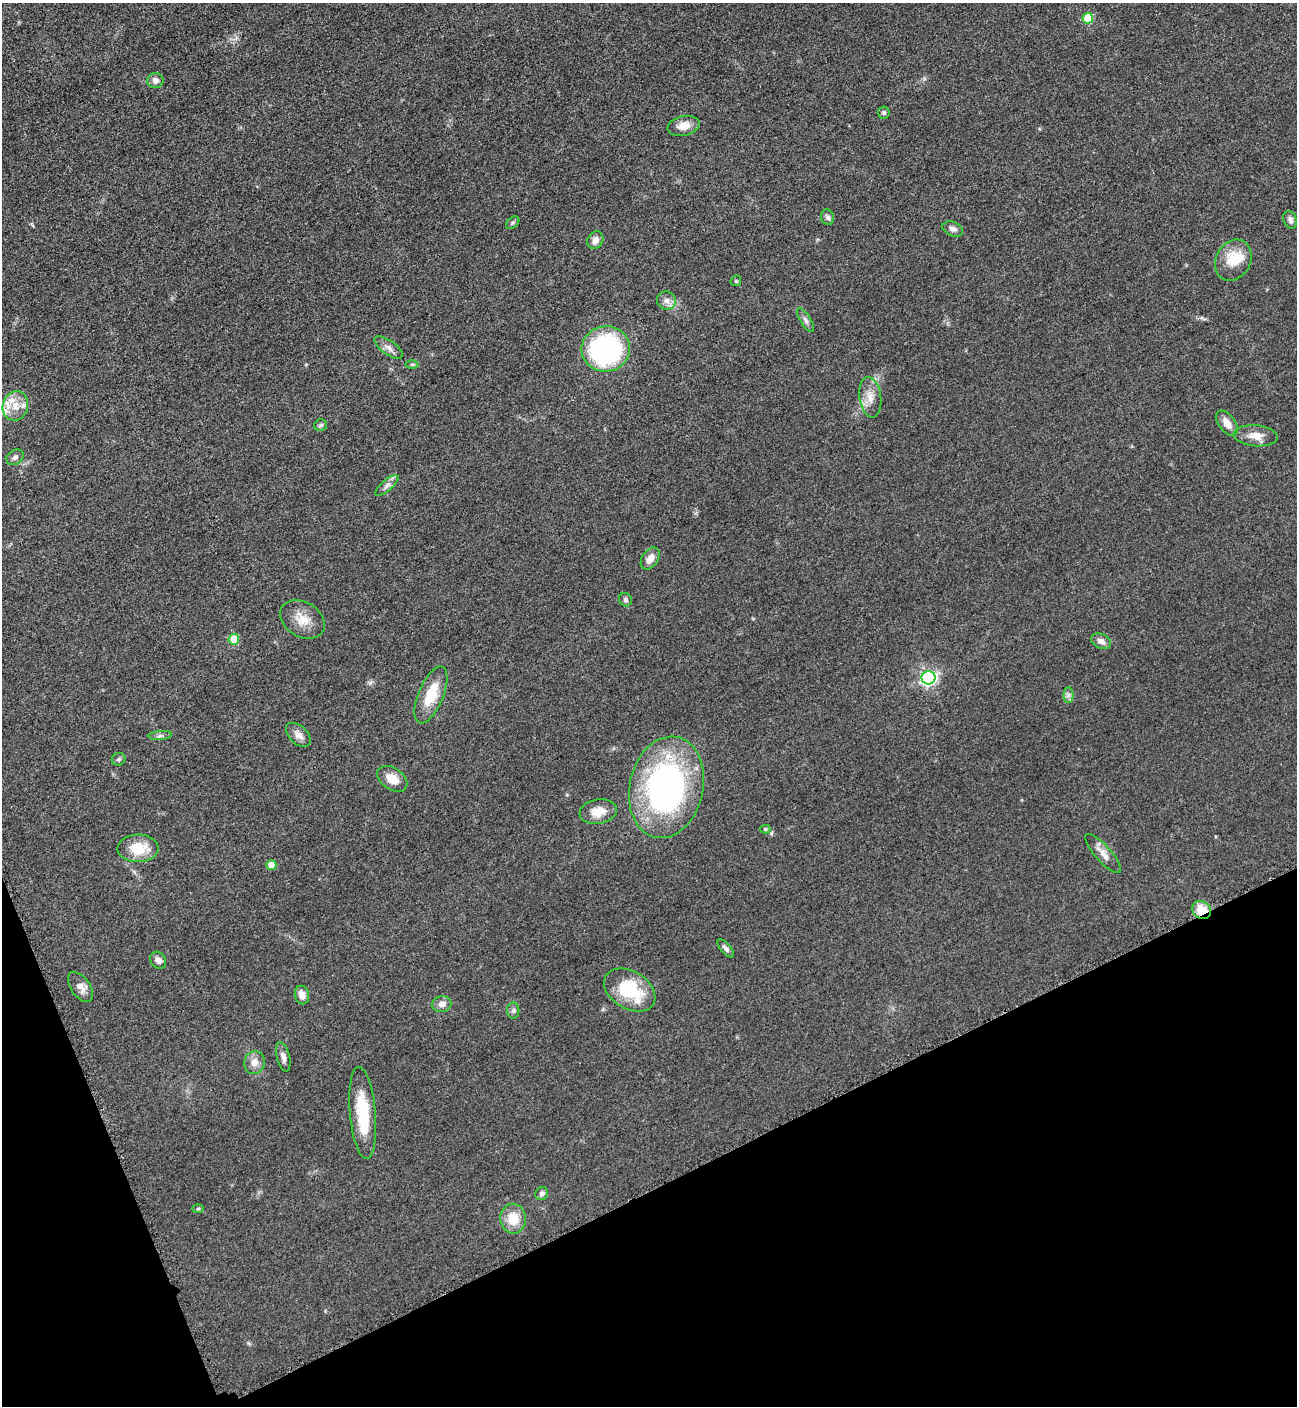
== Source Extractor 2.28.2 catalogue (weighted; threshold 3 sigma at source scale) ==
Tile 14 of 4 x 4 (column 2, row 4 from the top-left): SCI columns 1592-2886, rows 66-1469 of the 5664 x 5700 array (HDU 1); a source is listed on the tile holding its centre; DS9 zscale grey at full resolution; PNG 1299 x 1408 px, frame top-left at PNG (2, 3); each listed source drawn as its Kron ellipse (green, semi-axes under 4 px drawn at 4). Shown black and unused: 19% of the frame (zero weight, under 3 of 5 exposures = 4% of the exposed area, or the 3 px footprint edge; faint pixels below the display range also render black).
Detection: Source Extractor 2.28.2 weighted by HDU 2 'WHT'; one run over the whole footprint, this tile lists its part. Background 0.0508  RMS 0.006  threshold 0.027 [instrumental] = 3 sigma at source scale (4.5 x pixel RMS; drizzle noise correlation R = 1.50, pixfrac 1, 0.05/0.05 arcsec/px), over >= 5 px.
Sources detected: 60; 5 inside a brighter listed object's ellipse — not listed separately; the other 55 listed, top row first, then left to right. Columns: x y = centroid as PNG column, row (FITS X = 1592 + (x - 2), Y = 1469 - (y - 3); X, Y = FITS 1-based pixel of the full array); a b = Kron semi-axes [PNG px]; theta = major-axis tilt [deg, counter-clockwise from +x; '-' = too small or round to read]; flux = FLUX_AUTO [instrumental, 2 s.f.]
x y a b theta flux
1088 18 5 5 - 25
155 81 8 7 - 3.2
884 113 6 6 - 1.2
683 126 16 9 13 6.5
828 217 8 6 -72 1.7
1290 220 9 6 -67 2.2
513 223 7 5 41 1.2
953 229 11 7 -21 2.8
595 240 9 7 56 3.7
1233 260 21 17 61 16
736 281 6 5 - 0.73
666 300 9 9 - 3.4
805 320 13 5 -58 2.2
388 347 16 7 -35 3.5
606 349 24 22 6 110
412 364 6 4 1 0.84
870 397 20 11 -82 7.2
15 406 15 12 73 8.6
1227 423 14 8 -53 5.1
321 425 6 5 - 1.3
1256 436 22 10 -5 6.6
15 457 9 7 31 2.1
387 486 14 5 41 2.8
650 558 12 8 55 5.3
625 600 7 6 - 1.3
302 619 24 17 -31 10
234 639 5 5 - 16
1101 641 10 7 -24 3.1
928 678 7 6 - 150
431 695 30 12 67 18
1068 695 7 5 89 1.8
298 735 15 9 -44 4
160 736 11 4 5 1.6
119 759 7 6 - 1.2
392 779 17 10 -35 8.3
666 787 51 37 77 170
598 812 19 12 10 9.2
765 829 5 4 - 0.78
138 848 20 13 1 15
1103 854 25 8 -49 5.2
271 865 5 5 - 8.9
1202 910 10 8 -35 13
726 948 11 5 -50 2.2
158 960 9 7 -53 3
80 987 17 9 -55 4.7
630 990 28 19 -31 32
302 995 9 7 -78 4.7
442 1004 10 8 14 3.6
513 1011 8 6 -89 1.5
283 1057 15 6 -76 3.3
254 1063 11 10 - 4.7
363 1113 46 13 -85 28
542 1194 7 6 - 2.2
198 1209 6 4 2 0.66
513 1219 15 13 -88 12
Overlapping masked pixels (flux is a lower limit): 1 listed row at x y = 1202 910